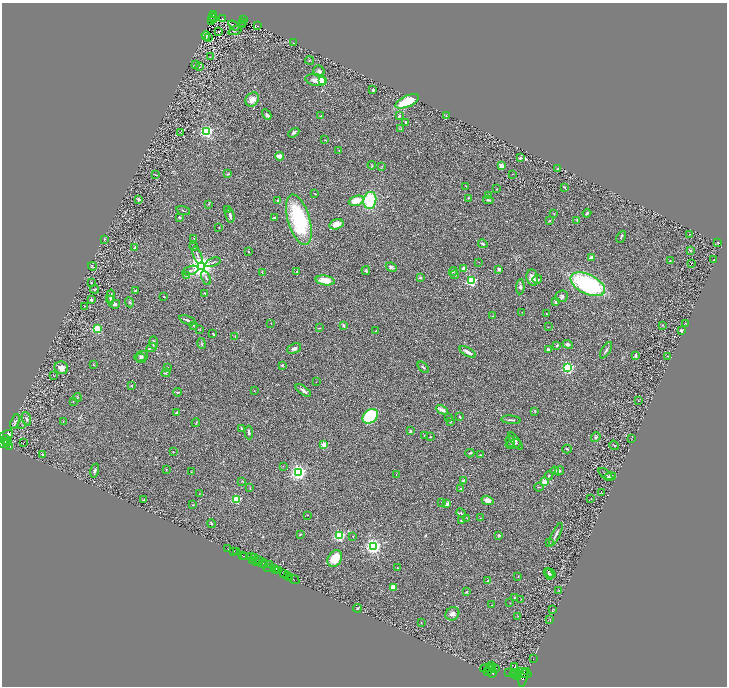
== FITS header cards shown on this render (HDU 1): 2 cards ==
NAXIS1  =                 1449
NAXIS2  =                 1368

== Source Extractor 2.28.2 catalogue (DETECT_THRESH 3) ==
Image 1449 x 1368 px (HDU 1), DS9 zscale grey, zoomed out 1/2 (1 PNG px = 2 x 2 image px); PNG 729 x 688 px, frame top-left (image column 1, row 1367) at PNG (2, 3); each listed source drawn as its Kron ellipse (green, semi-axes under 4 px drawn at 4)
Background 0.397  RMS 0.028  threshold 0.0839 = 3 sigma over >= 5 px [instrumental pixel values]
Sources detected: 339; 41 cannot appear on this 1/2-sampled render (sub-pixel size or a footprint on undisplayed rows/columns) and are neither listed nor drawn; the other 298 listed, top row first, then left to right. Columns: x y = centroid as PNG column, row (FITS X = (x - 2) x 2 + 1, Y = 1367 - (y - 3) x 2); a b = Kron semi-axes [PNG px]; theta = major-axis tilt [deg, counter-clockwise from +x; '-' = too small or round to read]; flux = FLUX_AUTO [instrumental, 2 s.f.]
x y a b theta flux
213 14 3 1 - 4.3
213 17 3 1 - 3
213 19 2 1 - 1.5
222 19 2 2 - 3.3
244 20 2 1 - 28
211 21 2 1 - 2.4
243 22 2 1 - 2.1
234 25 6 2 -34 6
243 25 2 1 - 1.2
258 26 2 1 - 1
219 31 2 2 - 27
235 31 7 2 19 5.9
206 36 4 2 - 5.5
208 38 2 1 - 1
294 43 2 1 - 1.2
210 57 2 2 - 3.2
309 60 4 2 - 4
195 64 2 2 - 2.3
199 67 4 2 - 3.1
319 71 6 5 - 16
316 80 10 6 -10 34
322 80 3 3 - 280
373 90 2 2 - 13
252 99 7 6 - 43
407 101 12 5 24 240
267 114 5 4 - 12
321 116 3 2 - 2.5
399 116 3 3 - 9.9
446 116 3 2 - 3.5
405 122 3 3 - 5.9
401 129 4 3 - 4.2
180 132 4 1 - 3
207 132 3 3 - 1200
294 133 6 4 31 8.7
325 140 2 1 - 1.7
339 150 2 2 - 2.2
280 156 4 3 - 37
520 158 3 2 - 14
372 165 4 2 - 3.9
382 166 3 2 - 2.7
501 166 3 3 - 41
557 169 2 2 - 3.5
228 174 4 3 - 6.7
513 174 2 1 - 1.2
156 175 3 2 - 4.2
466 186 3 2 - 2.5
564 187 4 2 - 4.7
497 189 2 1 - 2.4
315 194 3 2 - 2.8
489 195 2 2 - 29
468 198 3 2 - 2.7
138 199 4 3 - 10
370 200 8 6 79 280
488 200 5 3 - 8.3
278 201 4 3 - 6.2
356 201 8 5 17 93
208 204 3 3 - 3.6
228 209 2 2 - 2.7
183 210 7 2 -19 5.4
587 213 4 3 - 10
554 214 3 2 - 2.6
230 216 7 3 -80 15
179 217 2 2 - 7.9
274 218 4 2 - 8.5
299 220 26 11 -74 510
577 220 3 2 - 4.1
549 221 3 3 - 4.1
336 224 7 5 17 48
219 227 2 2 - 1.9
690 234 3 2 - 3.6
621 237 6 2 65 5.8
194 238 2 2 - 1.9
104 239 2 2 - 0.37
718 242 2 1 - 3.6
483 244 5 3 - 8.1
194 247 4 2 - 3.7
135 248 3 3 - 5.2
690 251 4 4 - 6.2
249 252 2 2 - 3.5
197 255 9 2 -69 8.1
591 257 2 2 - 64
713 260 3 1 - 2.3
670 261 3 2 - 2
213 262 8 2 21 9.1
479 262 3 2 - 1.7
691 264 2 1 - 38
92 266 4 3 - 4
202 266 4 4 - 6400
391 267 6 4 -26 12
463 268 2 2 - 39
499 270 2 2 - 42
190 271 8 2 18 9.9
297 271 2 2 - 2.9
366 271 4 3 - 7.2
453 272 4 2 - 4.4
262 273 4 2 - 3.1
455 275 4 3 - 5.2
186 276 3 2 - 2.2
421 277 2 2 - 27
532 277 8 5 -81 33
206 278 7 2 -67 8.2
537 279 5 3 - 8.4
325 280 9 5 -9 86
471 281 3 3 - 650
91 283 3 2 - 2.7
588 284 18 9 -26 670
520 287 8 4 88 13
95 289 4 2 - 4.5
135 291 3 3 - 6.6
205 293 3 2 - 2.9
111 296 6 3 82 15
562 296 6 5 - 16
164 297 2 2 - 5.3
91 300 3 3 - 10
110 300 4 2 - 4.7
129 302 5 3 - 5.8
555 302 3 2 - 11
115 304 5 4 - 7.3
85 306 2 1 - 1.7
522 312 2 1 - 3.2
546 314 2 2 - 3.2
492 316 3 2 - 2.5
188 320 9 2 -21 14
271 323 2 1 - 2.7
685 323 2 1 - 1.5
193 325 3 3 - 4.1
662 325 3 2 - 2.8
343 326 3 2 - 9.5
548 327 2 1 - 1.5
319 328 3 2 - 3.5
97 329 3 3 - 450
200 329 3 2 - 2.8
681 330 2 2 - 31
376 331 2 2 - 3.9
213 334 3 2 - 5.4
235 336 3 2 - 2.4
153 343 6 3 -90 16
202 344 5 3 - 6.7
568 344 5 4 - 12
557 345 2 2 - 19
152 348 5 3 - 9.5
294 348 7 4 23 16
548 350 3 3 - 16
606 350 9 3 58 12
468 352 9 3 -29 24
635 355 3 2 - 14
141 356 7 5 21 13
667 357 3 1 - 1.6
141 358 5 4 - 10
93 365 3 2 - 2.4
282 366 4 3 - 4.8
168 367 3 2 - 2.8
423 367 7 3 -45 7.8
61 368 7 6 - 34
568 368 3 3 - 1000
166 373 4 3 - 4.1
53 375 3 2 - 1.9
316 382 2 1 - 1.6
131 386 2 2 - 4.9
254 391 2 2 - 1.7
303 391 9 3 -36 17
178 392 4 2 - 5.3
77 397 4 2 - 3.9
73 401 2 1 - 1.7
638 401 2 1 - 1.5
442 410 6 4 -26 16
535 411 3 2 - 3.6
177 413 4 3 - 9.4
370 416 8 6 41 370
460 417 4 3 - 7.8
448 418 3 2 - 1.9
26 419 7 3 -70 9.4
511 420 10 2 -5 7.3
63 421 2 2 - 2.1
15 422 8 4 73 11
196 422 4 1 - 2.2
450 422 3 3 - 4.1
22 424 3 2 - 3.2
241 428 4 2 - 4
410 431 4 3 - 4.6
249 432 7 3 -88 8.6
6 435 7 3 25 22
424 435 3 2 - 3.6
430 437 3 2 - 2.3
596 437 5 4 - 11
631 439 2 2 - 1.4
7 440 6 2 -52 280
510 441 6 4 -73 21
516 441 10 4 -55 12
5 442 2 1 - 170
24 442 2 1 - 42
3 443 4 2 - 270
7 443 2 1 - 34
513 444 8 4 13 13
324 445 2 2 - 150
614 445 5 2 - 2.9
9 446 4 2 - 61
567 449 5 2 - 3.5
173 452 2 1 - 2.3
470 453 4 2 - 6.2
42 455 3 2 - 7.3
480 455 3 2 - 3.1
283 466 3 1 - 1.5
166 470 3 2 - 3.9
95 471 7 3 76 9.4
555 471 4 3 - 12
559 471 5 4 - 8
191 472 2 1 - 1.5
299 472 3 3 - 2000
396 474 2 1 - 1.5
605 474 8 2 -38 6
549 476 4 3 - 5.5
610 477 6 3 15 8.7
242 481 3 2 - 3.2
464 481 4 3 - 11
544 482 2 2 - 130
250 487 4 2 - 2.9
539 487 4 3 - 3.8
461 488 3 2 - 3.1
601 493 3 2 - 2.2
199 494 2 1 - 1.9
237 499 3 3 - 430
591 499 2 1 - 1.5
144 500 3 2 - 6.8
487 500 6 4 -19 21
441 502 2 2 - 2.5
447 504 4 3 - 32
193 505 3 1 - 1.7
461 513 5 3 - 7
308 515 2 1 - 1.5
467 518 3 2 - 2.1
480 518 3 1 - 1.5
462 521 3 3 - 7.5
211 523 4 2 - 6.7
300 534 4 2 - 5.9
499 535 2 2 - 23
556 535 12 3 64 19
339 536 3 3 - 740
353 536 2 2 - 2.2
550 543 2 2 - 2.3
373 546 3 3 - 2500
228 549 2 1 - 4.9
234 551 2 2 - 23
237 551 3 1 - 6.6
242 555 2 1 - 410
245 556 3 2 - 24
252 556 2 1 - 13
254 558 4 1 - 36
335 559 9 6 58 120
253 560 3 1 - 18
259 561 2 1 - 85
256 562 3 2 - 350
263 563 4 2 - 380
264 565 3 2 - 170
269 565 2 2 - 300
268 568 3 2 - 210
398 568 3 2 - 4.2
275 569 3 2 - 460
276 570 2 1 - 150
278 571 3 2 - 370
550 573 6 4 -30 9
284 574 3 1 - 17
549 574 6 3 -59 8.2
287 575 3 2 - 320
518 576 3 2 - 3.1
290 577 2 1 - 410
294 579 6 2 -27 60
488 581 2 1 - 2.3
393 588 3 3 - 45
559 590 2 2 - 2
466 592 3 3 - 5.6
515 598 4 2 - 6.2
521 599 3 2 - 1.9
510 603 2 1 - 1.5
492 605 2 2 - 1.8
357 608 4 2 - 6.6
552 610 4 1 - 1.9
452 614 7 6 - 26
518 616 3 2 - 2.6
550 619 2 1 - 1.7
421 623 2 1 - 2.5
533 659 2 1 - 9.2
491 666 2 2 - 450
515 666 2 1 - 3.6
493 667 4 2 - 1200
489 668 4 2 - 1200
496 668 3 2 - 730
485 669 5 4 - 3400
488 671 2 2 - 1100
493 672 5 3 - 2000
509 672 2 2 - 150
527 672 3 2 - 610
516 673 2 2 - 770
524 673 8 3 -16 2700
514 674 4 2 - 1100
516 675 6 2 -29 2100
518 675 3 2 - 1000
523 678 9 3 78 1200
At the frame edge (FLAGS 8, measured only in part): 1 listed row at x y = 3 443
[41 sub-pixel or undisplayed-footprint detections neither listed nor drawn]